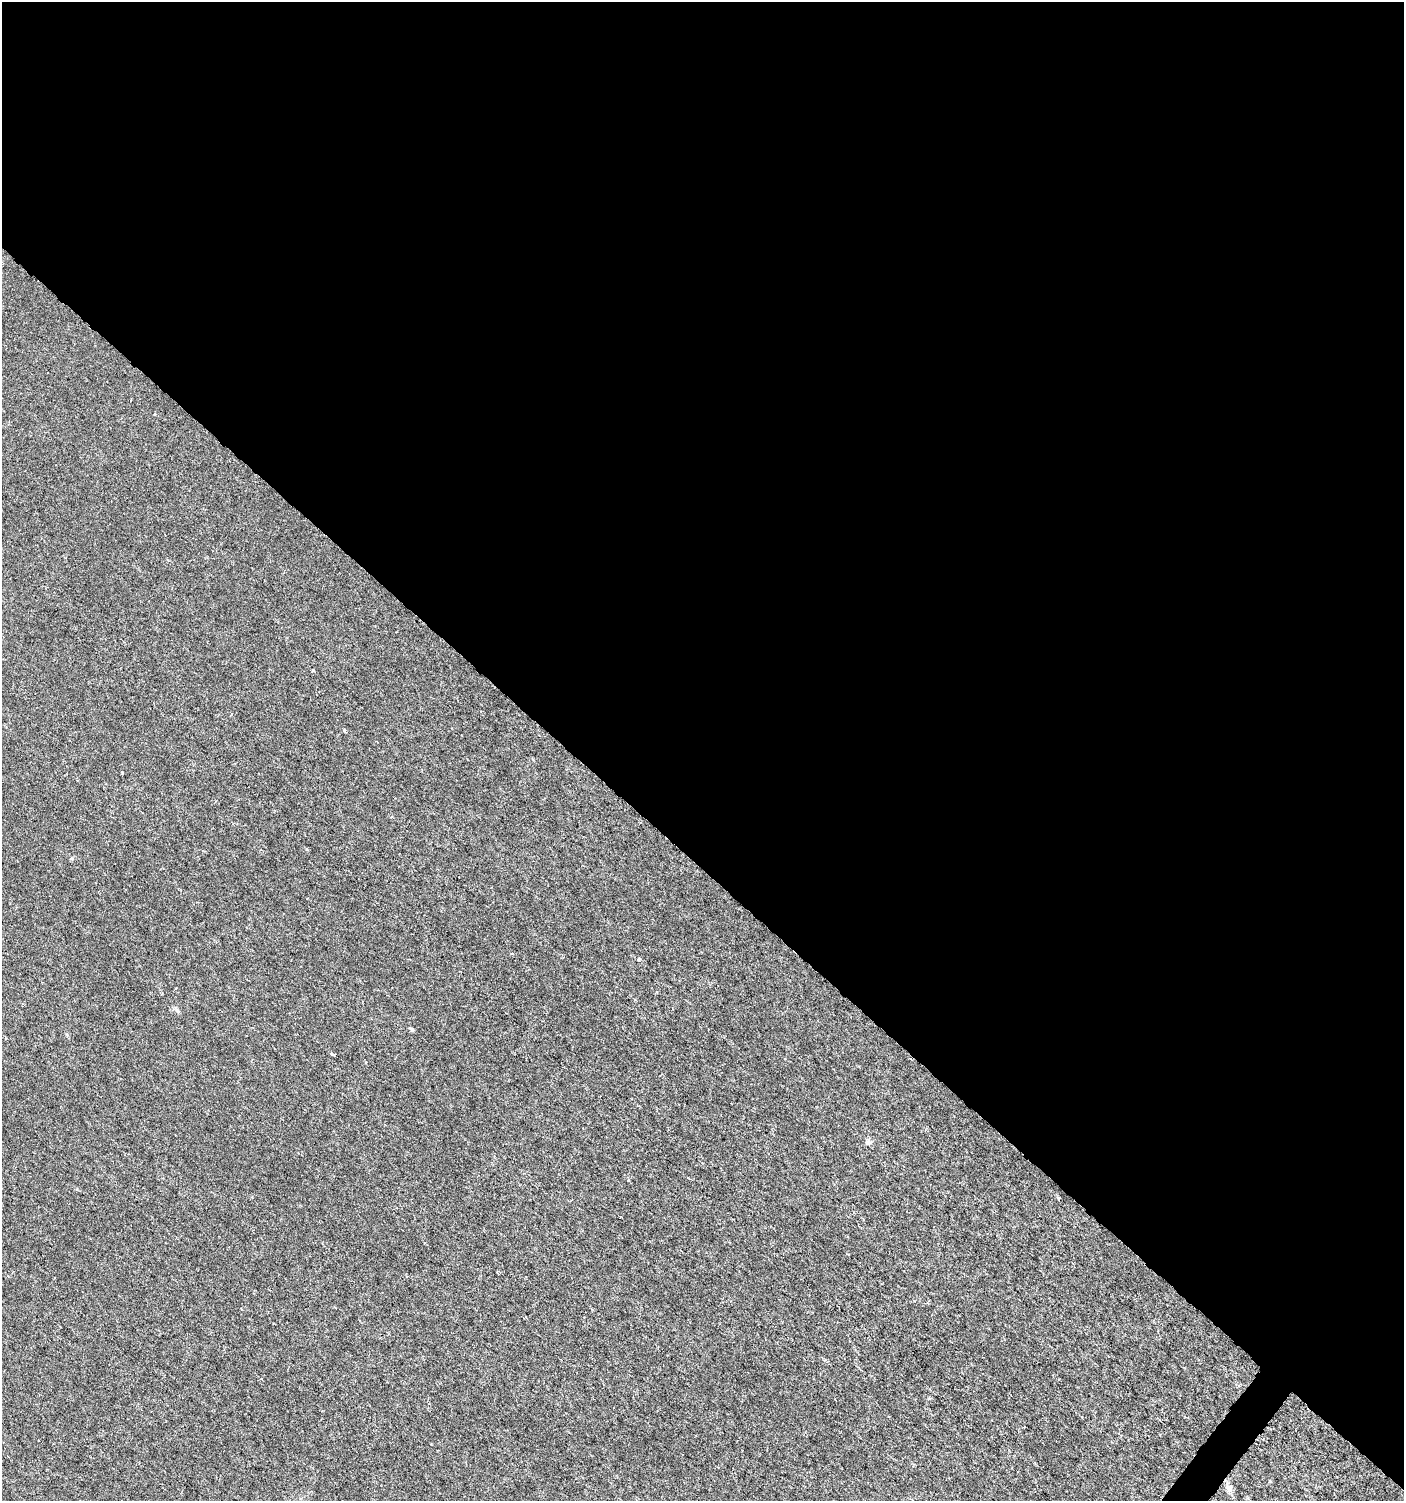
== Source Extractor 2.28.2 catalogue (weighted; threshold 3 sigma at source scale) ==
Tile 3 of 4 x 4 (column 3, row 1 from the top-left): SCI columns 2981-4382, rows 4502-6000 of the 6026 x 6000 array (HDU 1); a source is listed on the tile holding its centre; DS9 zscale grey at full resolution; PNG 1406 x 1503 px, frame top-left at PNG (2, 2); no overlay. Shown black and unused: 58% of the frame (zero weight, under 3 of 6 exposures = <1% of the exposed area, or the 3 px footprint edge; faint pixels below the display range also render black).
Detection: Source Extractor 2.28.2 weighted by HDU 2 'WHT'; one run over the whole footprint, this tile lists its part. Background -1.05e-05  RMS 0.0012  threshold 0.00501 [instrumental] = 3 sigma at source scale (4.09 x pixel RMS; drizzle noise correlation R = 1.36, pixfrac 0.8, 0.0396/0.0396 arcsec/px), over >= 5 px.
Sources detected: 7; all 7 listed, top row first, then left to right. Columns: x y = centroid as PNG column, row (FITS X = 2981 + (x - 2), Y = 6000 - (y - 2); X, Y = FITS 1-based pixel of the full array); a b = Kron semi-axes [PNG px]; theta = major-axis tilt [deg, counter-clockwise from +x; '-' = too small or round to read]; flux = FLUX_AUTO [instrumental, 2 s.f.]
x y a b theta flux
344 730 5 4 - 0.14
639 960 5 4 - 0.16
412 1029 5 4 - 0.2
332 1054 4 4 - 0.15
868 1143 8 7 - 0.34
1059 1198 3 3 - 0.15
1229 1488 9 7 86 0.5